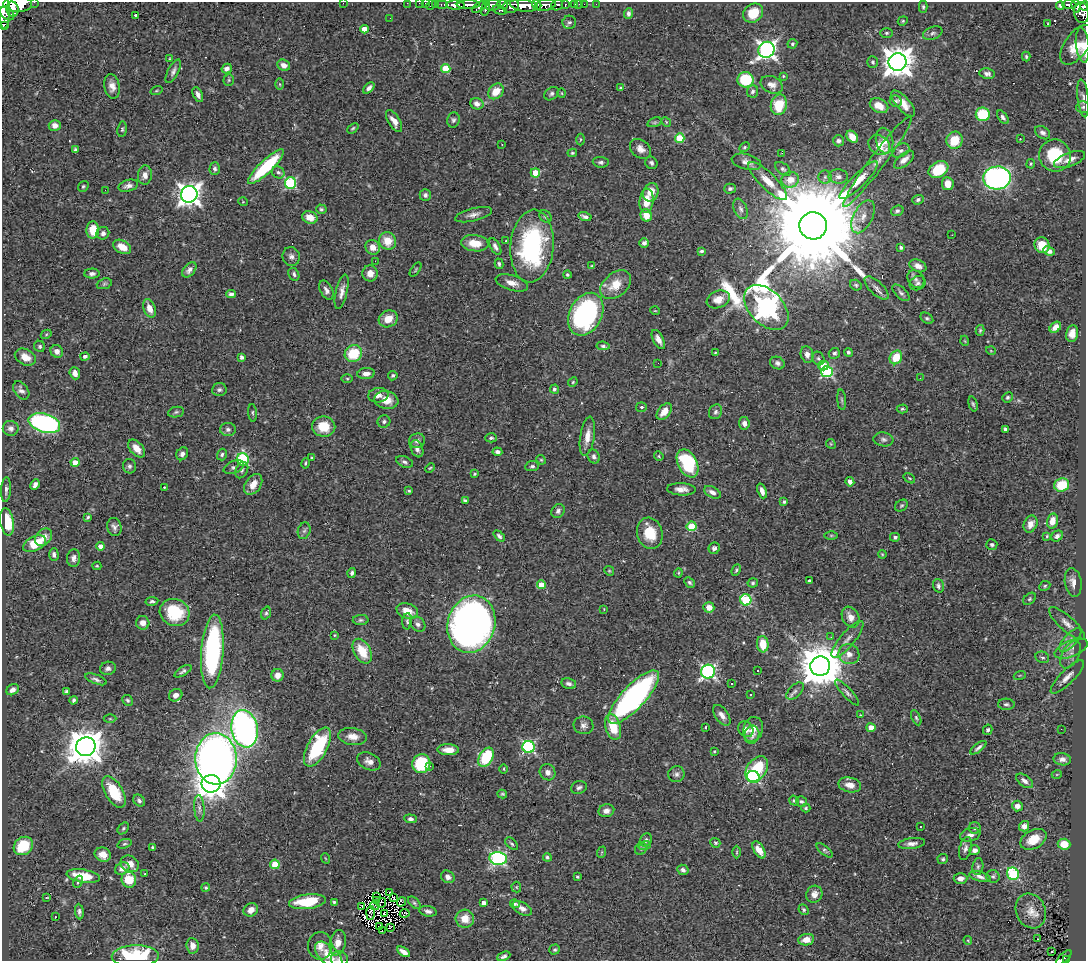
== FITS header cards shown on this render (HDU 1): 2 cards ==
NAXIS1  =                 1084
NAXIS2  =                  959

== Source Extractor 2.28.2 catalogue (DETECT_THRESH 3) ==
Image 1084 x 959 px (HDU 1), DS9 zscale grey, 1 PNG px = 1 image px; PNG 1088 x 963 px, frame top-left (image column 1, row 959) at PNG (2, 2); each listed source drawn as its Kron ellipse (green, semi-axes under 4 px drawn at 4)
Background 0.643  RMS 0.022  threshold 0.0671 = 3 sigma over >= 5 px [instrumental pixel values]
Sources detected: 504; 6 with non-positive FLUX_AUTO (blend fragments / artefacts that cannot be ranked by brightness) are neither listed nor drawn; the other 498 listed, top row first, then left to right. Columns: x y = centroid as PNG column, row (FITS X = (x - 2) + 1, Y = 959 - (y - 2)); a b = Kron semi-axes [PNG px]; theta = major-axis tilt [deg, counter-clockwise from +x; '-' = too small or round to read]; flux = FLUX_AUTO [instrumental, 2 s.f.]
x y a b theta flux
34 2 2 2 - 30
343 3 2 2 - 54
407 3 2 2 - 8.5
419 3 2 2 - 4.4
425 3 2 2 - 7.4
18 4 14 8 0 2000
436 4 2 2 - 8.3
442 4 6 3 0 40
502 4 5 3 - 200
575 4 3 3 - 30
579 4 2 2 - 5.9
584 4 2 2 - 5.6
596 4 2 2 - 7
431 5 5 2 - 23
455 5 9 4 -1 810
468 5 11 4 1 820
493 5 8 5 4 430
524 5 14 6 -8 1600
537 5 5 4 - 400
545 5 11 5 13 710
557 5 6 5 - 190
565 5 3 3 - 78
1069 5 7 4 -4 140
480 6 9 4 33 320
511 6 8 6 24 650
1060 6 4 3 - 2.7
1076 6 7 4 -77 230
1084 6 4 3 - 150
3 7 21 6 -87 2000
923 7 6 4 -89 2.4
486 8 8 3 76 300
12 9 7 6 - 930
500 10 7 4 -16 140
7 13 8 6 -41 830
629 13 5 4 - 4
753 13 11 9 38 40
1082 13 10 7 -80 490
136 15 4 3 - 3.6
390 18 2 2 - 0.69
903 21 5 4 - 1.7
569 22 7 6 - 3.8
1048 24 3 3 - 7.3
3 25 3 3 - 11
364 29 4 4 - 16
886 33 6 5 - 2.8
933 33 10 6 22 4.7
792 44 5 4 - 2.8
1076 45 22 11 55 24
1082 45 18 6 -84 15
766 50 8 7 - 680
1026 56 5 3 - 2
169 59 4 2 - 1.2
873 62 6 5 - 3
898 62 9 8 - 2300
284 65 6 5 - 9.4
227 68 5 4 - 6.6
446 68 4 4 - 50
173 71 13 5 62 5.5
987 74 8 5 -10 5.5
783 76 3 3 - 1.3
229 80 5 5 - 2.3
746 80 8 7 - 64
280 84 6 4 -89 1.6
772 85 11 8 -25 9.8
112 86 12 8 -80 11
369 88 7 4 46 5.7
621 88 3 3 - 2.8
156 91 6 3 19 1.6
496 91 9 6 45 25
753 91 6 5 - 4.1
562 93 4 3 - 1.2
552 94 8 6 37 3.9
198 95 8 4 -62 6.5
1083 98 19 5 -84 7
896 101 6 5 - 3.5
477 104 7 5 -23 7.2
903 104 16 6 -49 17
779 105 10 8 77 43
879 106 10 6 -27 20
1083 107 7 6 - 3.4
983 114 7 6 - 74
1003 117 8 4 -54 4.1
453 120 7 6 - 3.7
394 121 12 5 -58 11
654 122 7 4 19 2.7
666 122 5 4 - 1.6
55 125 6 5 - 9.1
353 128 6 4 41 2.2
122 129 8 4 83 2.6
1043 133 8 5 -35 4.8
852 137 7 5 -46 17
680 138 5 4 - 65
580 139 6 3 90 1.5
1020 139 3 3 - 0.92
955 140 9 8 - 38
838 141 5 5 - 3.9
885 141 13 8 -77 12
502 145 2 2 - 0.94
879 145 11 9 -30 19
745 147 5 4 - 2.1
640 149 12 8 -39 9.6
75 150 4 3 - 2.7
901 151 9 6 29 5.3
572 153 5 3 - 2.1
782 153 3 3 - 2
1055 155 16 15 - 69
904 160 12 6 40 8.6
1070 160 16 6 21 14
878 161 56 7 53 23
601 162 8 5 -6 4
746 162 15 7 -14 8.7
651 163 6 6 - 4
1031 164 5 3 - 1.5
266 167 24 6 43 100
215 169 6 5 - 3.3
783 169 9 5 -40 3.9
938 170 10 7 31 55
278 172 6 5 - 3.7
535 173 4 4 - 35
145 175 9 7 87 9.2
825 177 6 6 - 4
838 177 10 7 -2 7.4
997 178 14 11 5 520
790 180 9 7 19 19
859 180 26 7 45 22
768 181 26 8 -44 23
291 183 5 5 - 150
948 184 6 5 - 17
83 186 6 5 - 2.2
128 186 10 5 16 7.2
730 189 6 5 - 3.2
105 190 2 2 - 12
651 192 9 7 68 16
189 194 8 8 - 1200
425 195 6 5 - 4
918 200 5 4 - 3.1
646 201 12 7 84 23
243 202 5 3 - 1.1
321 209 5 4 - 2.6
741 209 11 6 -67 5.3
897 211 6 5 - 3.3
473 215 19 6 14 9.1
646 215 6 5 - 19
310 217 8 6 -22 18
546 217 7 5 -45 3
585 217 7 3 -16 4.1
863 217 18 9 63 15
813 226 13 13 - 56000
93 230 8 6 87 27
103 233 6 6 - 4.7
952 235 3 2 - 2
388 241 9 8 - 25
505 241 3 2 - 3
475 243 14 8 -6 27
644 243 5 4 - 5.3
1042 245 8 7 - 29
532 246 36 21 85 220
122 247 10 6 -29 22
373 247 8 7 - 13
495 247 9 5 -61 6
901 247 3 3 - 3
702 251 4 3 - 2.5
1049 251 6 4 -23 7
291 256 9 8 - 6
375 261 2 2 - 16
499 264 5 4 - 2.8
592 266 4 3 - 1.7
918 266 9 6 -23 8
189 270 9 5 50 6.9
416 270 8 3 55 1.7
370 273 8 7 - 11
92 274 7 5 1 4.5
294 274 7 5 -64 3.5
567 275 4 4 - 2.4
916 279 10 7 -51 5.4
512 283 17 7 -17 13
918 283 8 6 30 4.5
104 284 8 5 19 2.5
616 285 17 11 41 28
856 285 6 5 - 2.6
877 288 15 6 -43 7.6
326 290 10 6 -62 6.5
342 292 17 6 76 9.8
901 293 10 5 -44 4.3
231 294 5 4 - 4.2
718 299 12 8 21 15
766 307 26 17 -46 1400
149 308 10 5 -69 15
655 311 5 3 - 1.1
586 314 22 16 63 270
927 318 7 5 -35 2.9
388 319 10 8 27 21
1055 327 6 4 41 10
980 330 5 4 - 2.2
1072 333 8 6 78 10
46 334 6 4 30 1.8
658 339 10 5 -63 10
965 341 5 3 - 1.2
40 346 6 5 - 3.1
603 346 6 4 -7 3.1
57 351 6 6 - 7.4
991 351 5 3 - 1.2
848 352 4 4 - 2.7
353 353 9 8 - 53
715 353 4 2 - 1.2
834 353 6 5 - 3.1
807 354 8 6 -80 9.4
85 356 4 4 - 5
25 357 11 8 -26 15
241 357 4 3 - 4.1
896 357 7 6 - 34
818 358 7 6 - 3.9
658 363 2 2 - 3.1
777 363 7 6 - 4.8
823 366 5 5 - 31
827 372 6 5 - 140
75 373 6 5 - 9
366 374 8 5 7 11
393 376 5 4 - 2.9
347 378 6 4 -1 1.7
920 378 2 2 - 2.8
573 382 5 4 - 1.8
554 389 4 4 - 3.6
21 390 10 6 -53 6
219 390 7 6 - 4.1
378 395 10 7 6 8.8
1008 397 5 5 - 2.6
386 400 12 9 -12 18
842 400 10 4 -85 2.8
973 404 7 4 -74 2.6
641 407 5 4 - 3.1
902 409 5 4 - 2
176 412 8 5 11 3.1
664 412 9 6 51 13
716 412 8 6 61 3.9
253 413 9 3 -85 2.5
384 421 6 6 - 3.8
44 423 16 9 -17 350
744 423 6 5 - 6.3
324 427 11 10 - 37
11 428 8 7 - 5.6
228 429 8 6 -2 4.9
1005 429 4 3 - 3.4
587 436 20 7 81 16
491 438 6 4 -1 3
883 439 10 7 -8 4.6
417 441 8 7 - 5.6
831 444 5 4 - 2
137 448 10 6 -49 13
417 449 9 6 -70 7
497 452 5 4 - 5.2
182 454 7 5 57 5.2
222 454 6 5 - 3
659 456 5 4 - 1.8
594 457 7 6 - 4.6
312 458 4 3 - 1.6
243 459 6 6 - 140
541 460 5 4 - 1.9
75 462 4 4 - 17
405 462 9 5 -23 4.1
305 463 5 4 - 2.1
687 463 15 9 -63 100
129 466 7 6 - 4.1
532 466 7 5 7 3.4
234 467 10 6 22 4.9
430 468 5 3 - 1.7
242 470 8 6 63 3.8
475 474 4 3 - 2
909 478 6 3 -36 1.7
850 482 5 4 - 8.2
253 484 12 7 55 18
35 485 6 4 65 5.7
1062 485 7 6 - 39
164 487 3 2 - 1.2
681 489 14 6 -2 11
6 490 12 5 86 5.4
409 491 4 3 - 1.9
762 491 8 4 -69 7.7
712 492 9 5 -28 7.2
465 501 4 3 - 4
784 502 4 4 - 2.7
901 505 7 5 35 2.6
558 511 7 6 - 4.9
88 517 4 3 - 2.3
1052 521 7 5 76 16
7 522 13 7 -81 38
1030 524 9 6 66 11
692 526 5 4 - 67
114 527 9 7 -74 5.8
304 531 8 6 72 4
650 533 16 12 -75 37
831 535 6 4 0 1.8
499 536 6 4 -44 4.4
1047 536 3 3 - 1.4
1057 536 6 5 - 4.7
44 537 10 7 49 12
895 537 5 4 - 3.9
35 544 12 7 27 41
992 545 5 5 - 3.2
100 546 4 4 - 10
714 548 6 5 - 5.1
54 554 6 4 -89 4.6
882 554 4 3 - 1.4
74 558 9 6 83 6.2
97 566 4 3 - 1.5
736 570 6 3 65 2.2
609 571 5 4 - 1.7
352 573 5 4 - 3.1
678 573 4 4 - 1.8
809 581 3 3 - 3.4
689 582 6 4 -45 2.7
1073 582 14 8 -80 12
753 583 5 4 - 2.7
541 585 4 4 - 33
938 586 7 5 -73 3.9
1045 586 6 4 25 2.3
1030 599 7 5 42 2.8
746 600 5 5 - 110
152 601 6 4 10 3.4
709 607 5 5 - 15
604 609 2 2 - 0.84
407 611 11 7 -19 21
175 612 15 13 -24 70
266 613 7 4 70 2.9
851 617 11 8 -61 13
361 620 8 5 0 3.2
407 621 8 5 86 3.2
143 623 7 6 - 11
1067 623 23 7 -42 13
418 624 8 6 -46 5.5
471 624 29 23 73 1100
334 635 3 3 - 1.6
831 637 2 2 - 0.8
847 639 23 7 50 12
1070 640 15 6 48 9.2
763 644 8 5 -84 31
1071 649 17 8 23 12
212 651 37 11 86 250
362 651 13 8 -60 39
849 654 10 10 - 12
1071 655 15 8 61 11
1042 657 7 5 -21 3.9
820 666 10 9 - 6100
108 668 8 6 13 5
183 671 9 4 32 3.9
758 671 3 2 - 2.4
708 672 7 7 - 380
277 675 6 6 - 11
1020 675 6 4 19 1.7
1067 677 22 7 45 12
96 679 11 4 -21 4.5
569 684 7 5 -12 5.6
731 684 3 3 - 1.9
13 690 7 5 37 6.8
66 691 4 3 - 2.5
795 691 11 6 45 5.3
847 692 17 4 -47 5.6
176 695 7 6 - 9.1
750 695 3 2 - 2.6
634 697 35 11 47 380
74 700 4 3 - 3.1
127 700 6 5 - 2.7
1006 704 8 5 -2 3.7
722 715 12 6 -54 8.8
860 715 3 3 - 1.3
916 718 8 4 -65 2.7
110 719 6 4 0 2.1
583 725 10 9 - 6.9
613 727 13 7 -73 42
706 727 3 2 - 1.7
871 728 4 4 - 20
245 729 19 13 -80 780
746 729 8 7 - 8.2
753 729 13 9 71 16
1061 729 2 2 - 3.2
988 730 5 4 - 3.5
752 735 9 7 80 9.9
352 736 14 8 -8 14
86 747 10 9 - 3600
317 747 22 10 61 120
528 747 6 6 - 220
978 748 9 4 37 4.2
448 750 11 5 -1 15
714 751 3 2 - 1.6
486 757 10 7 59 80
216 759 25 20 -88 1100
1062 759 9 6 -8 6.3
369 761 12 8 -26 9
421 764 9 9 - 75
430 766 3 2 - 2.6
504 769 4 3 - 1.5
757 769 14 9 56 64
548 772 8 7 - 7.6
676 774 8 8 - 5.1
1057 774 5 3 - 1.2
753 777 6 6 - 240
1025 781 9 5 -37 7
211 784 9 9 - 1800
850 785 11 7 -13 14
579 787 8 6 18 4.6
114 792 18 8 -60 48
502 794 5 3 - 1.9
139 800 6 5 - 3.7
794 801 5 4 - 2.5
801 801 6 5 - 2.9
1017 806 5 5 - 9.4
199 808 13 5 -86 6.8
806 808 4 4 - 2.1
606 811 8 6 13 7
410 819 6 4 -6 4
920 826 2 2 - 1.4
1024 826 5 5 - 8.5
123 828 7 4 50 2.5
975 828 6 6 - 3.6
970 835 10 6 13 7.5
1033 839 14 9 28 27
646 840 7 6 - 4.5
715 843 5 4 - 2.9
912 843 14 5 7 7.9
124 844 7 4 18 2.4
512 844 8 4 -44 2.9
1064 844 6 5 - 30
645 845 6 4 20 2.7
23 846 10 8 39 59
153 847 4 3 - 2.6
641 849 6 5 - 2.8
965 849 12 6 74 6
759 850 9 5 -59 18
825 850 10 4 -40 3
974 850 5 5 - 6.3
602 852 6 3 71 1.6
737 852 6 4 89 2.1
103 855 8 7 - 14
547 857 4 4 - 2.2
325 858 5 3 - 1.2
498 859 9 6 -6 340
943 859 5 5 - 2.7
130 864 9 7 -31 13
275 864 4 4 - 41
978 867 8 5 83 3.7
122 869 7 5 28 8.9
683 870 6 5 - 4.9
145 874 3 2 - 2
1013 874 6 6 - 140
83 876 17 6 -10 38
993 876 6 6 - 3.7
448 877 7 6 - 5.8
578 877 3 3 - 2.6
980 877 11 4 -15 6.4
960 878 7 5 3 8.8
129 880 8 7 - 38
78 882 6 3 65 2.4
516 887 5 5 - 1.8
206 888 4 4 - 2
390 892 2 2 - 0.52
814 894 8 8 - 8.1
47 897 3 2 - 0.98
376 897 3 2 - 1.4
394 898 3 2 - 1.5
376 900 4 2 - 0.91
308 902 19 7 8 64
334 902 3 3 - 2.8
401 902 5 2 - 1.2
381 903 5 2 - 0.096
414 903 8 4 -45 2.7
484 903 4 4 - 8.5
515 904 5 4 - 3.1
362 906 4 2 - 1.1
375 906 5 2 - 1.6
522 908 10 6 -30 7.7
251 910 7 6 - 11
804 910 6 4 -47 3.1
428 911 9 5 -9 5.7
1031 911 18 14 -66 20
79 912 8 4 -83 4.4
371 913 7 2 87 0.059
384 913 4 2 - 0.18
405 913 5 4 - 2.5
55 917 2 2 - 1.1
465 919 9 9 - 20
379 927 4 2 - 0.69
390 927 3 2 - 0.46
382 930 2 2 - 450
1037 939 3 2 - 0.91
806 940 8 5 9 18
968 940 4 4 - 1.4
338 943 13 8 79 15
192 946 8 6 -82 9.5
320 946 13 12 - 14
555 949 5 5 - 2.6
403 952 7 4 -31 9.3
1052 952 3 2 - 2.5
329 955 17 9 -43 23
135 956 23 11 2 120
504 956 7 4 23 4.4
1064 958 10 3 44 38
339 959 8 7 - 4.1
1066 960 3 3 - 31
At the frame edge (FLAGS 8, measured only in part): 12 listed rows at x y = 34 2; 343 3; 407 3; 419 3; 425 3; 1084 6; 3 7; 3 25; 329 955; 135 956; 339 959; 1066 960
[6 non-positive-flux detections neither listed nor drawn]